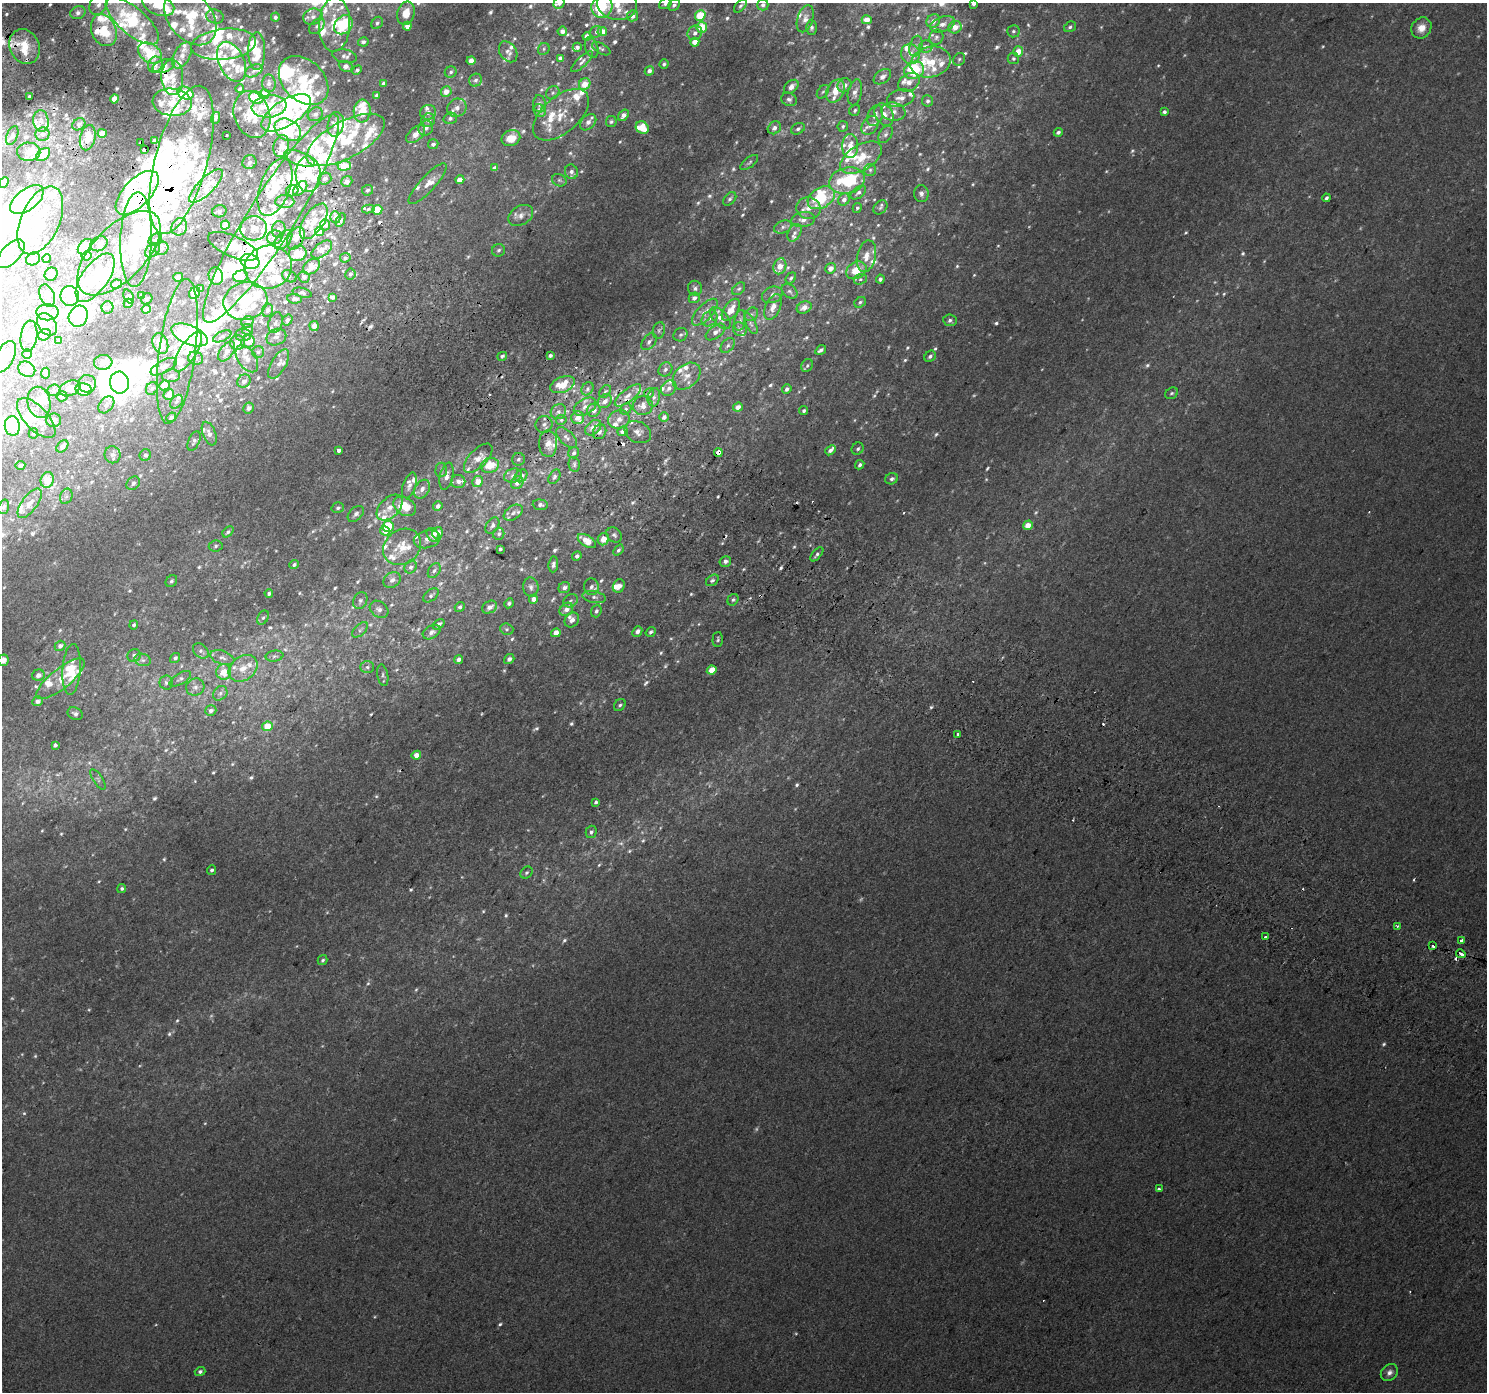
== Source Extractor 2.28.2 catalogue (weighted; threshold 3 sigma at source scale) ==
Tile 11 of 4 x 4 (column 3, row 3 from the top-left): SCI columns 3003-4487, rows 1676-3065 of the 5998 x 6065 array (HDU 1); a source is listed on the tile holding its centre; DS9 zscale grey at full resolution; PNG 1489 x 1394 px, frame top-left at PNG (2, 3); each listed source drawn as its Kron ellipse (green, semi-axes under 4 px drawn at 4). Shown black and unused: <1% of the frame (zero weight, under 2 of 3 exposures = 2% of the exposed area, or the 3 px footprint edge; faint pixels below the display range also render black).
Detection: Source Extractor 2.28.2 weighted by HDU 2 'WHT'; one run over the whole footprint, this tile lists its part. Background 0.00886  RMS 0.0057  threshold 0.0258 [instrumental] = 3 sigma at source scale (4.5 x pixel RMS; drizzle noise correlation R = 1.50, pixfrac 1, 0.0396/0.0396 arcsec/px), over >= 5 px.
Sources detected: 1098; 32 too faint to see at this stretch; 57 inside a brighter object's white glare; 12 cosmic-ray / hot-pixel residue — neither listed nor drawn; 261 inside a brighter listed object's ellipse — not listed separately; of the other 736, all 500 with FLUX_AUTO >= 1.17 (the completeness limit of this list) listed and drawn (236 fainter detections not listed), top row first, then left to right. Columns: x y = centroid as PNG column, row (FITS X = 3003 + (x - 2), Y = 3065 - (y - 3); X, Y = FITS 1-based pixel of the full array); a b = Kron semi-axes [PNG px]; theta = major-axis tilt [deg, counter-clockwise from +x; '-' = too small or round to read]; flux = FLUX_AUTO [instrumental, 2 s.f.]
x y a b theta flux
559 3 6 5 - 2.2
665 4 7 5 32 1.2
973 4 4 3 - 1.7
98 5 11 8 57 3.5
158 5 17 10 -24 15
617 5 20 15 -9 11
674 5 6 5 - 1.5
763 5 5 5 - 2.1
602 6 11 10 - 31
741 6 8 4 47 1.3
78 13 8 6 24 2
406 13 12 8 75 7.3
700 15 6 5 - 16
632 16 5 5 - 2.7
190 17 31 21 -50 34
215 17 9 7 -16 2.1
275 17 4 4 - 1.6
313 17 10 8 16 3.6
805 19 14 7 73 3.9
867 20 5 4 - 6.2
132 21 33 13 -40 37
933 21 7 6 - 3.7
377 23 6 5 - 1.3
943 24 13 7 20 4.1
334 25 27 15 87 18
343 25 10 8 47 28
317 26 9 6 44 1.8
407 26 4 4 - 3.6
702 27 5 5 - 14
955 27 7 6 - 5.9
1070 27 6 5 - 1.4
812 28 7 5 -88 1.5
1421 28 11 9 53 5.9
104 30 16 12 -68 16
562 31 4 4 - 3.1
1013 31 6 6 - 1.4
596 32 6 5 - 1.2
602 32 4 4 - 6.4
695 33 8 7 - 2.4
587 36 4 4 - 4.8
936 37 8 7 - 1.8
363 42 5 4 - 1.7
695 42 4 4 - 6.8
224 44 32 15 6 16
916 46 10 6 75 2.4
25 47 18 15 -66 17
577 47 4 4 - 1.8
926 47 7 6 - 2.7
592 48 11 6 -74 2
544 49 6 5 - 1.3
601 49 10 5 -30 1.2
257 51 18 8 89 12
1018 51 5 5 - 8.8
508 52 11 8 -56 2.9
150 53 13 9 -35 17
910 54 10 9 - 5.2
182 55 14 8 61 4.5
345 56 12 6 -11 2.4
560 58 4 4 - 2.5
1013 58 6 5 - 1.2
959 59 7 5 55 1.2
471 61 4 4 - 5.1
232 62 21 12 -65 8.7
582 62 14 5 43 2.1
931 62 20 15 15 15
664 64 5 4 - 1.2
155 65 8 7 - 2.6
163 66 11 6 16 2.6
346 66 7 5 -24 3.8
357 70 5 4 - 1.5
914 70 10 8 20 35
254 71 9 5 27 1.6
649 71 5 4 - 2.3
451 72 6 5 - 1.3
172 77 18 11 -87 6.6
882 77 10 6 36 2.9
304 80 28 20 -44 45
476 80 6 6 - 1.9
909 82 11 8 32 4.2
269 83 9 6 -87 2.4
384 83 4 3 - 2.2
585 84 6 5 - 7.2
844 85 7 6 - 3.6
791 87 8 5 42 3.3
240 89 4 4 - 1.4
835 91 12 8 62 8.4
446 92 5 5 - 5.9
823 92 8 5 51 1.2
855 92 13 7 78 3.2
185 93 8 6 -21 14
553 93 7 6 - 1.4
264 94 5 5 - 10
377 95 4 4 - 1.4
29 97 3 3 - 1.8
256 98 7 6 - 18
901 98 14 8 14 4.9
114 99 4 4 - 5.3
789 99 8 6 -24 1.8
928 101 6 5 - 1.7
172 102 20 13 -7 12
539 104 8 6 -85 2
269 106 17 11 7 27
457 108 10 9 - 3.9
855 110 6 5 - 1.2
362 111 11 8 84 20
540 111 6 5 - 3.9
428 112 8 7 - 2.4
893 112 12 9 -10 4.3
1164 112 4 4 - 1.7
286 113 28 13 32 24
252 114 24 18 -72 16
315 114 8 6 30 2
561 115 33 18 41 13
623 115 6 4 54 3.1
875 115 11 7 65 3.5
884 115 12 8 -61 5.1
215 118 6 4 70 1.5
450 118 7 5 17 1.8
428 120 7 6 - 3
41 121 11 7 -83 4.1
588 122 9 6 46 3
611 122 5 5 - 1.2
79 124 7 5 36 1.5
336 124 12 8 81 4.9
870 125 10 7 51 3.6
843 126 5 5 - 1.4
426 128 8 7 - 2.9
642 128 7 6 - 12
774 128 7 6 - 2.8
798 129 7 5 29 1.6
288 130 14 10 -30 34
1058 132 5 4 - 1.8
102 133 4 4 - 6.7
42 134 7 6 - 2.3
416 134 11 6 42 6.2
886 134 9 6 57 2.1
226 135 3 3 - 5.6
12 136 10 5 68 1.2
88 138 13 7 76 7.8
511 138 9 7 21 9.2
345 140 43 18 28 40
154 141 4 4 - 3.9
141 143 4 3 - 5
433 144 5 5 - 2.4
281 146 11 7 74 3.8
850 146 12 8 -90 6.9
144 150 4 4 - 3.3
29 152 11 9 -1 3.7
43 154 8 5 40 6
300 158 16 6 -21 8.9
861 158 23 12 31 17
181 160 76 26 75 75
249 162 7 6 - 1.9
749 162 11 5 38 1.4
344 166 6 5 - 15
495 168 4 4 - 3.1
870 170 6 6 - 1.3
571 172 7 6 - 2.5
308 174 18 12 -89 15
325 179 7 6 - 2.5
460 179 4 4 - 4
559 180 7 6 - 1.2
347 181 5 5 - 3
847 181 18 13 13 35
4 182 5 4 - 1.9
428 184 26 7 47 6
206 186 22 8 45 8.3
275 187 30 15 70 19
300 188 9 5 48 6.1
367 190 6 5 - 1.4
292 191 6 5 - 4.1
137 193 27 13 46 43
858 193 9 5 37 1.7
921 194 8 7 - 2.6
821 198 14 10 30 34
1326 198 4 3 - 1.5
730 199 8 5 46 1.3
27 200 19 10 38 55
844 200 6 5 - 2.9
285 202 9 6 -2 2.4
880 207 8 6 44 1.4
808 208 12 11 - 5.4
857 208 5 4 - 1.2
368 209 6 4 12 1.3
377 210 5 4 - 20
219 211 7 6 - 1.8
521 215 13 9 31 3.9
335 217 6 5 - 4
271 218 122 23 58 81
40 220 36 19 66 29
341 220 7 3 66 1.4
803 220 12 7 9 3.8
314 221 20 10 56 11
225 225 4 4 - 6.3
325 225 5 5 - 3.4
179 227 9 7 62 3.8
783 227 9 6 21 2
254 228 13 12 - 6
279 229 8 7 - 2.2
320 232 5 4 - 3.2
794 233 9 6 61 2
275 237 8 7 - 4
296 238 12 7 61 5
136 239 47 15 88 34
155 240 7 5 35 1.7
283 240 11 6 49 2.9
99 244 9 7 30 2
233 246 27 10 -24 11
85 247 9 6 50 14
162 248 7 6 - 1.8
152 250 8 6 43 1.9
322 250 12 6 38 5.8
499 250 6 6 - 1.5
119 253 53 26 46 41
298 253 9 7 14 14
11 254 18 9 46 6.4
86 256 5 4 - 2.8
866 256 16 9 77 6.9
345 258 5 4 - 1.6
33 259 7 6 - 3.4
47 259 4 4 - 3.3
250 261 10 7 -20 78
780 266 8 6 73 6.6
268 267 24 21 15 29
312 267 9 6 38 7.5
831 268 6 5 - 4.2
856 270 11 8 30 12
51 274 7 6 - 1.7
350 274 5 5 - 1.8
216 276 9 7 -73 12
241 276 7 5 14 5.5
289 276 8 5 -29 1.5
178 277 5 4 - 4.3
304 277 6 5 - 2
95 278 28 13 55 16
791 278 6 4 51 1.4
860 279 7 5 20 1.4
880 279 4 4 - 1.8
116 284 5 4 - 4.6
695 288 7 7 - 2
200 289 4 4 - 1.8
739 289 7 5 44 1.2
789 291 9 6 -39 1.8
195 293 6 5 - 12
302 293 10 4 -14 1.6
142 295 4 4 - 1.7
772 295 11 8 22 2.6
47 296 11 7 -67 2
70 296 10 9 - 15
129 297 7 4 -65 1.6
332 297 4 3 - 6.8
694 298 5 5 - 2.1
147 299 6 5 - 1.4
294 299 7 4 -5 1.7
245 301 22 19 18 24
860 302 6 4 38 1.2
128 303 5 4 - 3.2
108 307 6 6 - 1.3
773 307 13 7 66 4.9
804 307 8 5 23 4.6
146 309 4 4 - 5
268 310 6 5 - 1.7
731 310 12 7 55 6
47 312 11 8 -1 3.4
705 312 17 7 47 4.8
751 314 7 6 - 1.4
78 316 11 9 63 37
710 318 9 7 44 2.7
720 318 13 7 -48 4
287 320 6 4 56 1.5
740 320 10 6 78 1.9
950 320 7 6 - 1.8
247 322 6 5 - 1.2
276 323 10 7 70 2
47 324 12 8 -54 7.5
751 324 11 5 -64 1.6
314 326 5 4 - 3.6
247 329 5 5 - 1.7
740 329 7 6 - 2.1
659 330 8 6 74 1.5
715 332 11 6 36 3
44 335 6 5 - 1.4
190 335 19 9 -22 31
243 335 8 6 0 1.8
680 335 7 6 - 1.4
29 336 16 8 82 2.9
222 336 10 5 26 1.5
276 337 10 8 24 2.6
59 341 4 4 - 1.3
237 342 7 7 - 3
248 342 7 6 - 3.9
649 342 9 6 52 2.2
160 344 11 7 -70 9.8
728 346 8 6 49 1.6
821 350 6 3 33 1.8
177 351 73 18 82 24
227 351 11 6 55 3.4
188 352 23 8 58 14
258 352 6 6 - 1.2
27 354 5 4 - 1.4
550 355 4 3 - 2.1
502 356 5 4 - 1.7
930 356 6 5 - 1.6
5 357 17 9 63 5.1
196 358 7 6 - 1.9
247 359 15 9 -57 4.8
103 362 9 7 6 4.9
279 364 16 7 60 3.8
807 365 7 5 58 1.2
164 367 14 6 29 2.9
27 369 9 7 -33 2.4
665 369 7 6 - 2
45 373 5 4 - 1.7
171 376 9 6 6 1.7
687 376 16 11 42 6.2
244 381 7 6 - 2.8
119 383 11 9 -83 180
87 384 9 8 - 3.9
164 385 5 5 - 5.9
562 385 13 7 22 12
70 388 11 7 23 6.2
669 388 8 6 46 2.7
84 389 8 6 -10 17
152 389 7 5 59 1.3
588 389 7 5 56 1.6
787 389 5 4 - 2
54 390 6 6 - 1.4
605 391 7 5 51 1.4
649 393 5 4 - 1.8
1172 393 7 5 29 1.2
169 395 6 5 - 5.4
628 395 16 6 38 4.3
62 396 5 5 - 3.6
654 397 9 6 81 2.3
605 401 8 6 45 3.7
39 402 16 11 -78 7
176 402 8 5 50 1.3
106 405 9 6 50 2.5
643 405 10 9 - 4.1
585 407 12 7 31 3.9
738 407 5 4 - 4
249 408 6 5 - 2.6
626 409 6 5 - 1.4
594 410 7 6 - 3.6
804 411 4 4 - 1.3
558 412 8 7 - 2.4
171 417 5 4 - 1.7
664 417 5 4 - 2.2
36 418 25 11 -47 13
578 418 6 6 - 5.7
619 419 11 9 21 4.4
54 420 7 7 - 3.5
561 420 5 5 - 1.2
544 424 9 8 - 2.4
12 426 10 7 -83 20
593 428 9 6 40 5.8
623 431 5 5 - 3.6
600 432 8 6 60 2.3
638 432 14 10 -26 3.7
33 433 5 5 - 1.6
209 434 12 6 -69 3
566 437 13 7 -44 3.1
194 441 10 5 66 1.6
548 444 13 9 89 5.1
62 446 7 5 49 2.8
858 449 6 5 - 1.6
830 450 6 4 41 2.4
339 451 4 3 - 5.9
574 453 6 5 - 1.6
718 453 4 4 - 43
113 455 8 8 - 1.9
145 455 6 5 - 1.7
478 458 18 9 46 5.6
518 459 6 6 - 1.4
574 464 8 5 -77 1.4
490 465 9 7 15 12
860 465 5 4 - 1.5
20 466 5 4 - 1.9
441 470 7 6 - 1.3
446 476 14 6 79 3.5
513 476 9 7 24 2.7
521 476 7 5 49 3.1
554 477 8 5 58 1.6
892 479 6 5 - 1.9
47 480 8 6 74 11
458 482 7 6 - 2.8
478 482 5 5 - 6.9
133 483 7 6 - 1.8
517 483 7 5 46 4.1
409 485 13 6 71 2.9
422 489 10 7 57 3.2
66 496 8 6 69 1.8
30 503 17 7 54 5.1
540 505 7 5 -5 1.8
405 506 12 8 -32 13
438 506 5 4 - 2.4
4 507 7 5 71 1.5
338 508 6 5 - 1.3
390 508 15 9 44 6.6
513 513 10 6 34 2.3
356 514 9 6 45 2.1
1028 525 5 4 - 6.6
388 526 5 5 - 18
492 526 9 6 57 1.9
385 531 5 4 - 7.1
228 532 6 4 41 1.3
438 533 6 5 - 5.1
499 534 6 5 - 1.3
433 535 7 5 -55 4.2
614 535 8 6 -43 1.6
427 539 13 9 12 3.7
603 539 6 5 - 6.4
587 541 10 5 -33 9.8
216 546 7 5 6 1.3
402 547 20 17 38 12
500 549 4 3 - 1.4
618 550 6 4 50 1.3
817 554 8 4 49 1.6
577 556 5 4 - 1.7
725 561 6 5 - 2.1
553 564 8 5 84 1.7
294 565 5 4 - 1.3
411 567 7 6 - 2
434 571 8 5 57 1.5
392 580 9 7 31 2.8
712 580 7 5 38 1.3
171 581 6 5 - 1.2
619 586 7 5 60 4.1
531 587 10 7 -82 2.5
591 587 8 7 - 2.4
564 588 6 5 - 2.5
269 594 4 3 - 1.5
431 595 9 5 39 1.4
594 597 12 6 -11 2.5
533 599 5 4 - 3.8
733 600 6 5 - 1.2
360 601 9 6 66 1.7
570 601 8 6 33 1.4
509 603 5 4 - 1.4
460 607 5 4 - 1.3
490 607 8 6 28 3.2
379 609 10 7 -39 2.5
566 609 7 5 42 3.8
596 611 6 5 - 1.5
263 618 7 5 61 1.3
572 620 8 6 48 3.1
439 624 6 4 34 2.2
134 625 4 4 - 1.3
507 629 7 5 -19 1.3
360 630 9 5 44 1.6
637 631 5 4 - 2.7
432 632 9 6 30 2.6
651 632 5 4 - 1.2
556 633 5 4 - 7.4
718 639 7 5 88 1.2
60 646 5 5 - 2.3
201 651 9 6 -44 1.8
134 655 7 6 - 1.6
274 656 9 5 11 1.7
175 658 5 4 - 1.6
222 658 12 6 -19 2.6
459 659 4 4 - 2.7
509 659 5 4 - 2.5
3 660 6 5 - 2.5
143 660 8 6 -16 1.8
367 667 7 6 - 1.5
243 668 16 12 35 8.3
72 669 25 9 86 15
712 670 5 4 - 11
224 672 8 7 - 8.7
38 675 6 5 - 2.4
383 675 11 5 -80 1.6
61 679 30 10 39 10
180 679 12 5 31 1.7
166 683 7 6 - 1.5
195 687 9 8 - 2.6
220 693 8 6 48 1.9
37 701 5 4 - 2.1
620 705 6 5 - 1.3
211 711 6 5 - 2
75 714 8 6 -27 1.7
267 726 5 4 - 12
958 734 3 3 - 3
55 745 4 4 - 1.8
416 755 5 4 - 5.7
98 779 12 5 -56 1.5
596 802 4 4 - 1.7
591 832 6 5 - 1.4
211 870 5 4 - 1.4
526 873 7 5 43 1.2
122 889 5 4 - 1.4
1397 926 3 3 - 1.3
1265 937 3 3 - 1.4
1462 940 3 3 - 5.5
1433 946 3 3 - 7.7
1461 954 4 3 - 17
323 960 5 4 - 1.2
1159 1189 3 3 - 12
200 1371 5 4 - 1.6
1389 1373 9 7 43 2.9
Overlapping masked pixels (flux is a lower limit): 13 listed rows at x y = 104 30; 141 143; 144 150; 181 160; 308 174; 137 193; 271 218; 296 238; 233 246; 298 253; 593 428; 718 453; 1461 954
Isophote crosses this tile's border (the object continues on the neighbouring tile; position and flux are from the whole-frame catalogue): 12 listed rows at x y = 559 3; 665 4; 973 4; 98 5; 158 5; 617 5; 602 6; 700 15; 132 21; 334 25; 4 182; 3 660